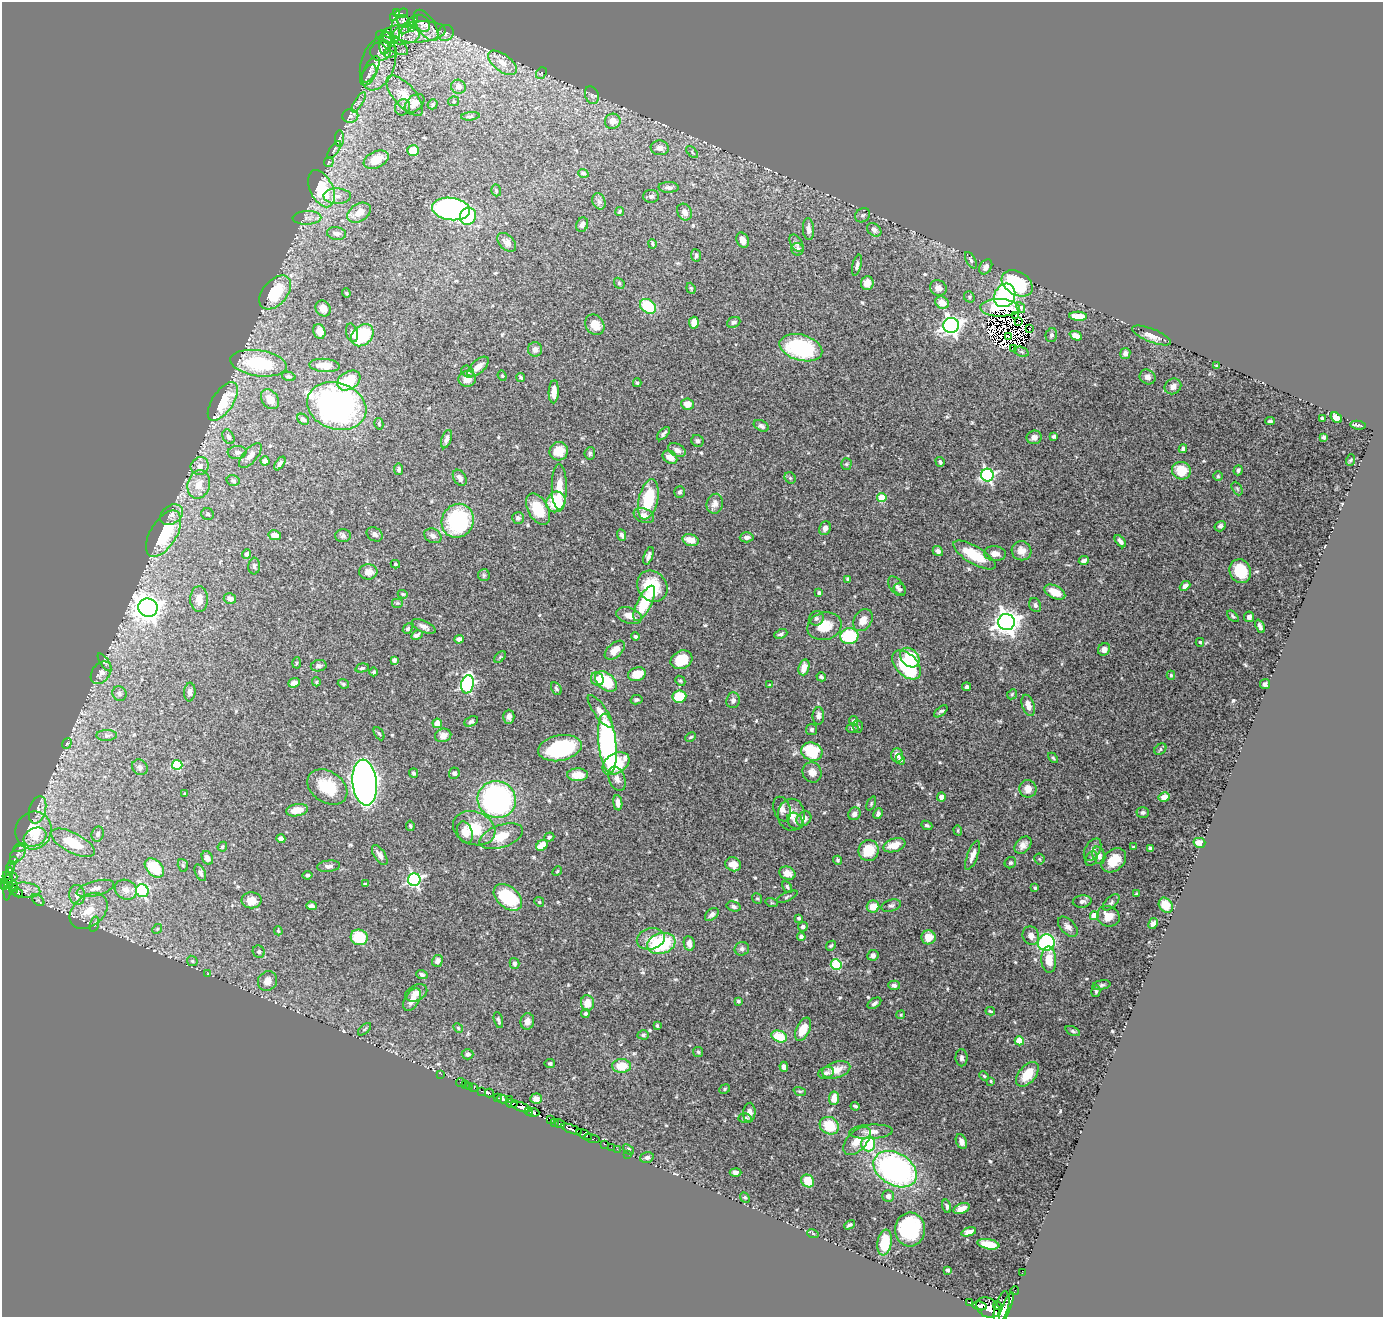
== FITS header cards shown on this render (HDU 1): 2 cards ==
NAXIS1  =                 1381
NAXIS2  =                 1315

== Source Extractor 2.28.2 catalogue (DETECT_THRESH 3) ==
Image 1381 x 1315 px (HDU 1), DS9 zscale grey, 1 PNG px = 1 image px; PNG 1385 x 1319 px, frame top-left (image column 1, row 1315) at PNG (2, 2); each listed source drawn as its Kron ellipse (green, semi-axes under 4 px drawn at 4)
Background 1.19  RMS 0.027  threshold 0.0821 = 3 sigma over >= 5 px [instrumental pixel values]
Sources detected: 594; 18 with non-positive FLUX_AUTO (blend fragments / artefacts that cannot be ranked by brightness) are neither listed nor drawn; of the other 576, the 500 brightest by FLUX_AUTO listed and drawn (76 fainter detections omitted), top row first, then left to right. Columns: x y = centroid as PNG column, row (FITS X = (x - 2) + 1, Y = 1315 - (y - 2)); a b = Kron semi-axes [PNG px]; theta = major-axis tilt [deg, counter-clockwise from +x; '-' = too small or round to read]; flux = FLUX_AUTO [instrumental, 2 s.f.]
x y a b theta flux
397 12 3 3 - 38
401 13 7 4 17 30
393 17 3 2 - 3.6
404 21 7 6 - 6.8
421 23 9 7 -46 7.2
409 25 12 3 49 4
426 25 18 8 -57 13
411 29 3 3 - 7.3
396 30 11 4 -89 7.4
419 32 26 10 5 36
446 33 8 7 - 6.4
401 35 19 9 1 21
385 43 11 6 80 7.7
392 43 18 7 -34 16
380 51 10 9 - 12
391 52 7 5 39 3.8
378 63 28 17 71 44
502 63 17 8 -37 19
371 69 14 6 61 7.5
541 73 6 4 50 2.6
368 75 12 6 59 8.2
458 87 7 7 - 9.7
592 95 9 6 -69 6
405 96 25 11 -49 43
454 101 5 5 - 2.5
359 102 11 4 58 5.3
414 103 11 7 43 16
433 104 5 4 - 3
402 107 8 7 - 7.2
350 116 8 6 1 6.8
470 116 9 4 6 3.6
613 121 8 7 - 16
339 138 8 4 -90 4.3
660 148 9 7 -7 13
334 150 10 4 54 3.6
413 150 6 5 - 33
692 152 7 4 -48 3.1
376 160 13 8 24 32
329 162 5 5 - 2.4
583 173 5 4 - 3.3
669 187 10 5 -1 6.5
321 189 20 11 -65 88
496 190 6 4 -72 3.1
337 196 14 8 -2 14
651 196 8 6 0 5.1
599 201 8 6 -67 6.4
451 209 19 11 -8 470
619 212 5 4 - 2.8
684 212 9 7 -60 12
359 213 13 8 32 24
863 215 8 6 36 4.4
468 216 9 8 - 63
307 218 14 6 2 11
582 225 7 6 - 7.2
808 229 11 5 -87 10
874 230 8 6 -40 6.4
336 233 9 6 -8 10
743 240 8 5 -65 14
507 242 11 7 -45 9
796 243 9 5 -58 5.9
652 244 5 3 - 2.7
797 249 6 6 - 7.1
696 255 6 5 - 3.9
971 260 9 4 -60 4.3
857 265 11 4 76 5.5
986 267 8 5 56 11
619 283 6 4 -48 2.7
867 283 7 6 - 17
1017 283 17 11 -30 160
691 288 6 4 -69 2.4
938 288 8 7 - 13
275 292 20 12 50 99
346 293 4 4 - 2.2
1005 295 12 10 62 230
969 297 6 5 - 2.9
942 303 7 6 - 24
648 306 9 6 -38 81
1021 307 5 4 - 5.8
323 308 8 7 - 13
1000 308 20 9 -1 92
1015 315 3 2 - 2.5
1078 316 9 4 -3 30
734 322 7 5 24 4.1
1019 322 2 2 - 4.3
694 323 6 5 - 22
595 325 11 9 -56 21
951 325 8 7 - 890
1029 329 3 2 - 3.4
319 331 7 6 - 18
352 333 9 5 -73 6.4
362 335 12 9 44 110
1051 335 7 5 74 4.5
1008 336 4 2 - 4.1
1076 336 6 4 -23 13
1152 336 21 6 -22 16
801 348 22 13 -16 160
1014 348 3 2 - 2.2
535 349 7 7 - 8.8
1021 352 7 4 -20 3.3
1125 353 5 5 - 6.2
259 363 28 13 -8 130
324 365 15 6 -4 28
1216 366 3 3 - 2.2
478 367 13 6 41 15
467 372 7 5 -40 4.6
289 376 7 4 -15 3.7
502 376 5 4 - 2.2
521 377 4 3 - 3.1
1148 377 8 7 - 8.8
467 379 8 8 - 19
349 381 12 9 31 61
637 383 4 3 - 3.4
1173 386 8 7 - 8.7
554 392 11 5 87 20
270 399 11 8 -53 24
223 401 22 10 57 85
687 404 6 5 - 18
337 406 30 23 -18 590
1322 418 3 3 - 2.5
1336 418 6 4 -35 16
303 419 6 5 - 4.8
1270 421 4 3 - 3.3
379 424 6 4 -78 2.5
1358 425 7 3 -9 3.8
761 426 8 5 -26 5
663 434 8 3 46 4.4
1054 436 4 3 - 4.3
228 437 8 5 -62 6.8
1034 437 7 6 - 9.1
1324 437 4 3 - 4.5
446 439 9 5 70 7.9
697 441 6 5 - 4.8
1183 449 4 4 - 5
677 450 9 6 -27 9
559 451 9 9 - 32
237 452 9 6 3 6.8
590 453 6 5 - 4.1
250 455 15 7 50 14
670 457 8 6 -36 17
1351 460 6 3 70 2.1
265 461 4 4 - 9.3
940 462 5 4 - 3.8
280 463 8 4 55 5.4
846 464 5 5 - 2.8
200 466 9 8 - 11
399 469 6 4 -82 4.6
1238 470 5 4 - 4.6
1181 471 9 9 - 42
987 475 6 6 - 390
1218 476 5 5 - 2.6
460 478 9 6 -59 8.7
790 478 6 5 - 3.2
233 480 6 5 - 3.8
199 484 14 11 76 26
559 487 23 7 -90 27
1237 489 7 4 -63 2.9
680 492 6 5 - 4.2
882 498 4 4 - 62
648 499 20 9 77 85
556 502 10 9 - 79
715 504 10 8 76 9.5
538 509 17 10 -61 60
208 514 6 5 - 4.6
172 515 12 9 34 12
644 516 11 7 -22 14
518 518 6 6 - 4.8
458 521 17 15 63 200
1220 526 6 5 - 4.2
825 528 7 5 68 9.4
163 534 26 13 58 130
375 534 8 6 -35 6.5
275 535 6 5 - 16
621 535 6 4 -68 5.5
343 536 8 6 1 5.4
433 536 9 7 -27 6.3
747 537 7 5 3 8.1
690 540 8 5 -15 21
1120 541 7 3 -49 6
938 551 5 4 - 8
1022 551 10 9 - 15
246 554 5 4 - 5
995 554 11 7 -4 11
974 555 24 8 -31 58
649 556 9 4 70 6.5
1084 561 5 4 - 5.5
395 564 5 4 - 2.3
254 566 8 5 86 4.8
1240 571 12 10 -68 68
368 572 9 7 2 14
484 575 6 6 - 3.2
848 579 4 3 - 3.2
652 586 16 14 -49 66
897 586 11 6 -52 6.7
1185 586 6 4 42 7.2
900 589 6 5 - 5
1055 592 11 6 -26 31
819 593 3 3 - 3.5
403 594 5 4 - 2.3
199 599 13 9 -89 17
230 599 6 5 - 9.4
397 603 6 5 - 2.7
644 603 19 7 63 84
1035 605 7 5 -62 6.3
148 608 10 9 - 1800
629 616 13 8 -18 16
1233 616 7 4 -45 3.3
1249 617 5 5 - 8.1
816 618 7 7 - 4.9
863 620 12 8 59 18
1006 622 8 8 - 1600
424 626 13 5 -24 8.8
824 626 17 13 16 41
1260 626 7 3 -65 5.9
408 629 6 4 50 2.8
781 634 7 4 23 4.9
417 635 6 4 26 5.5
849 636 9 8 - 120
635 637 4 3 - 4.3
459 639 5 4 - 8.4
1200 642 4 3 - 2.8
1104 649 6 5 - 11
615 650 12 7 41 22
500 657 7 4 45 2.8
910 658 11 8 -47 71
394 660 4 4 - 3.9
681 660 11 9 27 47
105 662 10 2 -54 3.3
297 663 5 3 - 2.1
907 665 17 10 -45 140
319 666 8 5 10 4.7
804 667 8 5 74 17
362 668 7 4 14 3.5
374 672 4 4 - 3.2
101 673 12 9 54 14
637 674 9 6 17 30
1171 675 4 4 - 2.3
821 677 5 4 - 3.7
597 679 7 6 - 14
606 681 13 8 -39 75
680 681 5 4 - 2.6
316 682 4 4 - 2.3
294 683 6 4 23 7.6
343 684 6 4 -22 2.9
467 684 9 6 79 310
1265 684 5 5 - 4.5
770 685 4 3 - 2.5
967 687 4 3 - 5.6
556 689 7 5 -61 3.7
190 692 9 5 84 8.1
119 694 7 7 - 5.5
1012 694 5 4 - 2.3
679 697 7 6 - 69
636 700 6 4 11 3.7
733 700 8 7 - 7.6
1028 705 11 6 -72 14
600 711 19 6 -55 18
941 711 8 4 39 4.3
818 716 9 5 88 7.1
509 717 7 5 89 8.1
471 721 7 4 24 3.7
854 721 5 4 - 2.9
437 723 4 4 - 18
858 727 6 5 - 2.8
852 728 6 4 -2 3.5
811 730 5 5 - 3.9
379 734 7 4 -60 2.9
107 735 10 5 0 5.5
443 735 8 6 14 13
691 737 5 3 - 2.6
67 743 5 4 - 2.5
607 743 30 9 -84 460
560 748 22 12 11 150
1160 749 7 5 42 3.7
812 751 11 9 -19 75
897 755 7 6 - 10
1053 758 6 3 -45 2.3
900 759 5 4 - 8.5
616 764 14 10 32 77
177 765 5 5 - 110
140 767 8 7 - 6
812 772 10 9 - 12
413 773 4 4 - 4.1
454 773 5 5 - 3.9
577 775 10 6 1 26
617 779 13 8 -69 9.6
365 783 23 12 -84 1500
327 787 22 15 -34 65
1028 789 9 8 - 18
185 794 3 3 - 2.7
941 797 4 4 - 11
1164 797 5 5 - 16
497 800 19 18 - 450
618 803 8 4 -84 11
871 804 7 4 65 2.7
782 809 12 8 -71 12
38 810 14 8 74 14
297 810 11 6 10 23
1143 812 6 5 - 4.3
854 814 7 6 - 8.4
878 814 6 4 64 6
791 815 16 13 -90 22
804 819 8 6 47 13
795 821 9 7 -49 6.9
927 825 6 4 -24 3.3
410 826 5 3 - 3.1
474 828 22 16 -20 59
33 830 19 18 - 62
958 830 5 4 - 2.2
465 832 11 7 -71 18
98 834 8 6 73 5.5
501 836 23 11 19 38
35 837 12 8 29 25
549 837 5 4 - 3
281 839 4 4 - 8.3
73 843 24 10 -28 63
1199 843 6 5 - 17
542 845 6 5 - 32
894 845 11 6 18 24
1023 845 10 7 46 11
20 847 6 4 18 3.1
222 847 5 4 - 2.9
1133 847 3 3 - 2.8
1150 848 3 3 - 3.4
1092 850 12 7 60 9.1
869 851 10 10 - 47
18 854 10 6 50 7.3
380 855 11 5 -57 9.9
973 855 15 5 69 14
1099 855 9 6 -71 12
207 858 7 5 -65 7.9
1039 859 5 5 - 2.5
1091 859 7 5 63 4.5
13 860 4 3 - 5.2
837 860 4 4 - 2.8
1114 860 14 10 41 37
1010 863 6 5 - 3.2
733 864 8 7 - 20
183 865 6 5 - 2.8
329 866 11 5 6 7.8
10 867 5 3 - 18
154 868 11 7 -44 74
557 871 5 4 - 2.1
200 873 9 5 -64 5.3
787 873 8 6 -21 12
307 875 5 4 - 3.5
7 876 4 3 - 27
10 878 8 4 22 110
414 880 6 6 - 380
4 883 5 3 - 170
8 884 17 3 83 51
365 884 4 3 - 2.7
13 886 5 3 - 76
4 887 4 3 - 150
787 887 6 4 -62 3.6
95 888 19 7 15 16
1035 888 4 3 - 3
13 890 4 3 - 110
25 890 15 7 -5 13
126 890 11 9 -28 16
142 891 6 6 - 230
18 893 5 3 - 77
1136 894 4 3 - 2.4
77 895 10 8 -84 13
508 897 16 10 -40 130
787 897 11 4 25 3.7
757 898 5 4 - 2.6
38 900 7 4 -44 3.8
251 900 10 8 0 24
1082 901 9 6 6 7
539 902 5 4 - 2.5
1111 902 10 5 44 4.8
772 903 6 4 -17 2.3
1166 905 8 6 -55 26
311 906 5 3 - 5.8
733 906 7 5 -16 5.1
891 906 10 6 17 4.9
873 907 6 6 - 21
89 911 21 15 40 43
712 914 8 5 42 5.7
1094 916 4 4 - 37
1108 916 11 10 - 24
799 918 4 4 - 3.7
1153 923 6 4 63 6.6
94 924 8 4 73 3.1
803 927 5 4 - 5.8
1068 927 12 7 -46 11
157 929 5 4 - 2.1
278 931 5 3 - 2.2
1031 936 9 8 - 13
359 937 8 8 - 60
801 937 4 4 - 5.9
928 937 7 7 - 27
651 939 14 10 15 19
661 943 14 10 17 120
689 943 7 5 -81 12
1046 943 8 8 - 250
831 946 5 4 - 2.6
742 949 7 7 - 5.7
259 952 6 5 - 4.1
873 955 6 5 - 5.4
1049 960 13 7 -87 28
192 961 5 4 - 3
437 961 6 5 - 7.5
514 963 5 5 - 5.1
836 965 5 5 - 140
207 974 3 2 - 4.5
422 974 6 4 -22 5.5
268 981 10 9 - 15
894 985 5 4 - 5.5
1101 985 9 4 10 4.3
1096 991 6 4 76 2.7
416 993 12 8 26 16
412 1000 12 7 60 17
738 1001 4 3 - 3
587 1003 8 6 -85 25
874 1003 7 4 33 5
990 1011 5 3 - 2.4
585 1013 4 4 - 3.1
901 1015 5 4 - 2.6
498 1020 8 3 -75 3.8
527 1021 8 7 - 11
657 1025 3 3 - 2.5
458 1028 5 4 - 2.2
365 1029 8 3 41 2.4
803 1029 12 7 64 28
1073 1031 7 4 -26 3.4
643 1035 6 4 -2 3.6
779 1036 8 5 -21 48
1019 1041 4 4 - 66
698 1052 5 5 - 2.8
468 1054 6 5 - 4.8
962 1058 8 6 -89 5.1
550 1063 5 4 - 3.1
621 1066 9 7 -1 39
784 1067 5 4 - 8.1
836 1070 14 8 17 23
826 1073 8 5 16 6.3
441 1074 2 2 - 21
1027 1074 14 8 50 42
984 1076 5 4 - 2.1
991 1081 4 3 - 2.5
461 1082 5 2 - 10
465 1084 2 2 - 5.8
469 1086 2 2 - 7.8
474 1088 3 2 - 16
725 1089 6 4 25 2.6
482 1091 3 2 - 64
800 1091 6 4 -18 2.5
489 1093 4 2 - 4.2
497 1098 4 3 - 420
834 1098 7 5 82 21
502 1099 5 4 - 1000
536 1099 6 5 - 8.1
509 1100 3 2 - 170
511 1104 6 3 -10 83
855 1106 4 3 - 2.7
521 1107 10 4 -18 2300
529 1111 4 3 - 190
533 1112 6 4 -3 230
749 1113 10 6 86 12
745 1118 6 4 4 4.1
550 1119 3 2 - 82
555 1122 3 3 - 30
560 1124 5 3 - 49
829 1126 10 8 -30 55
572 1129 11 3 -20 720
871 1132 22 7 3 16
584 1135 8 4 -28 390
592 1139 7 3 -13 75
857 1141 17 9 46 26
961 1141 8 5 -66 9.9
604 1144 3 2 - 25
868 1144 7 7 - 96
611 1147 3 2 - 8.2
617 1149 2 2 - 7.1
628 1149 6 4 -38 3.6
628 1154 3 2 - 18
647 1158 7 5 17 5.9
895 1169 23 16 -30 470
736 1172 6 4 -3 5.1
808 1181 7 6 - 36
888 1196 6 6 - 5.5
745 1197 6 4 -47 2.8
947 1206 7 4 -74 3.9
961 1209 8 5 23 12
850 1225 6 3 29 3
910 1229 17 15 86 160
969 1232 8 4 17 8.9
813 1234 6 4 -18 2.4
885 1242 13 7 80 55
988 1244 11 5 -10 35
948 1270 3 3 - 5.2
1022 1273 2 2 - 5.2
1015 1291 4 2 - 4.2
970 1302 4 3 - 60
980 1306 7 4 -9 410
997 1306 4 3 - 160
988 1308 12 9 -33 1600
1002 1308 17 6 74 3000
1006 1308 17 4 69 2200
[76 fainter detections neither listed nor drawn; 18 non-positive-flux detections neither listed nor drawn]